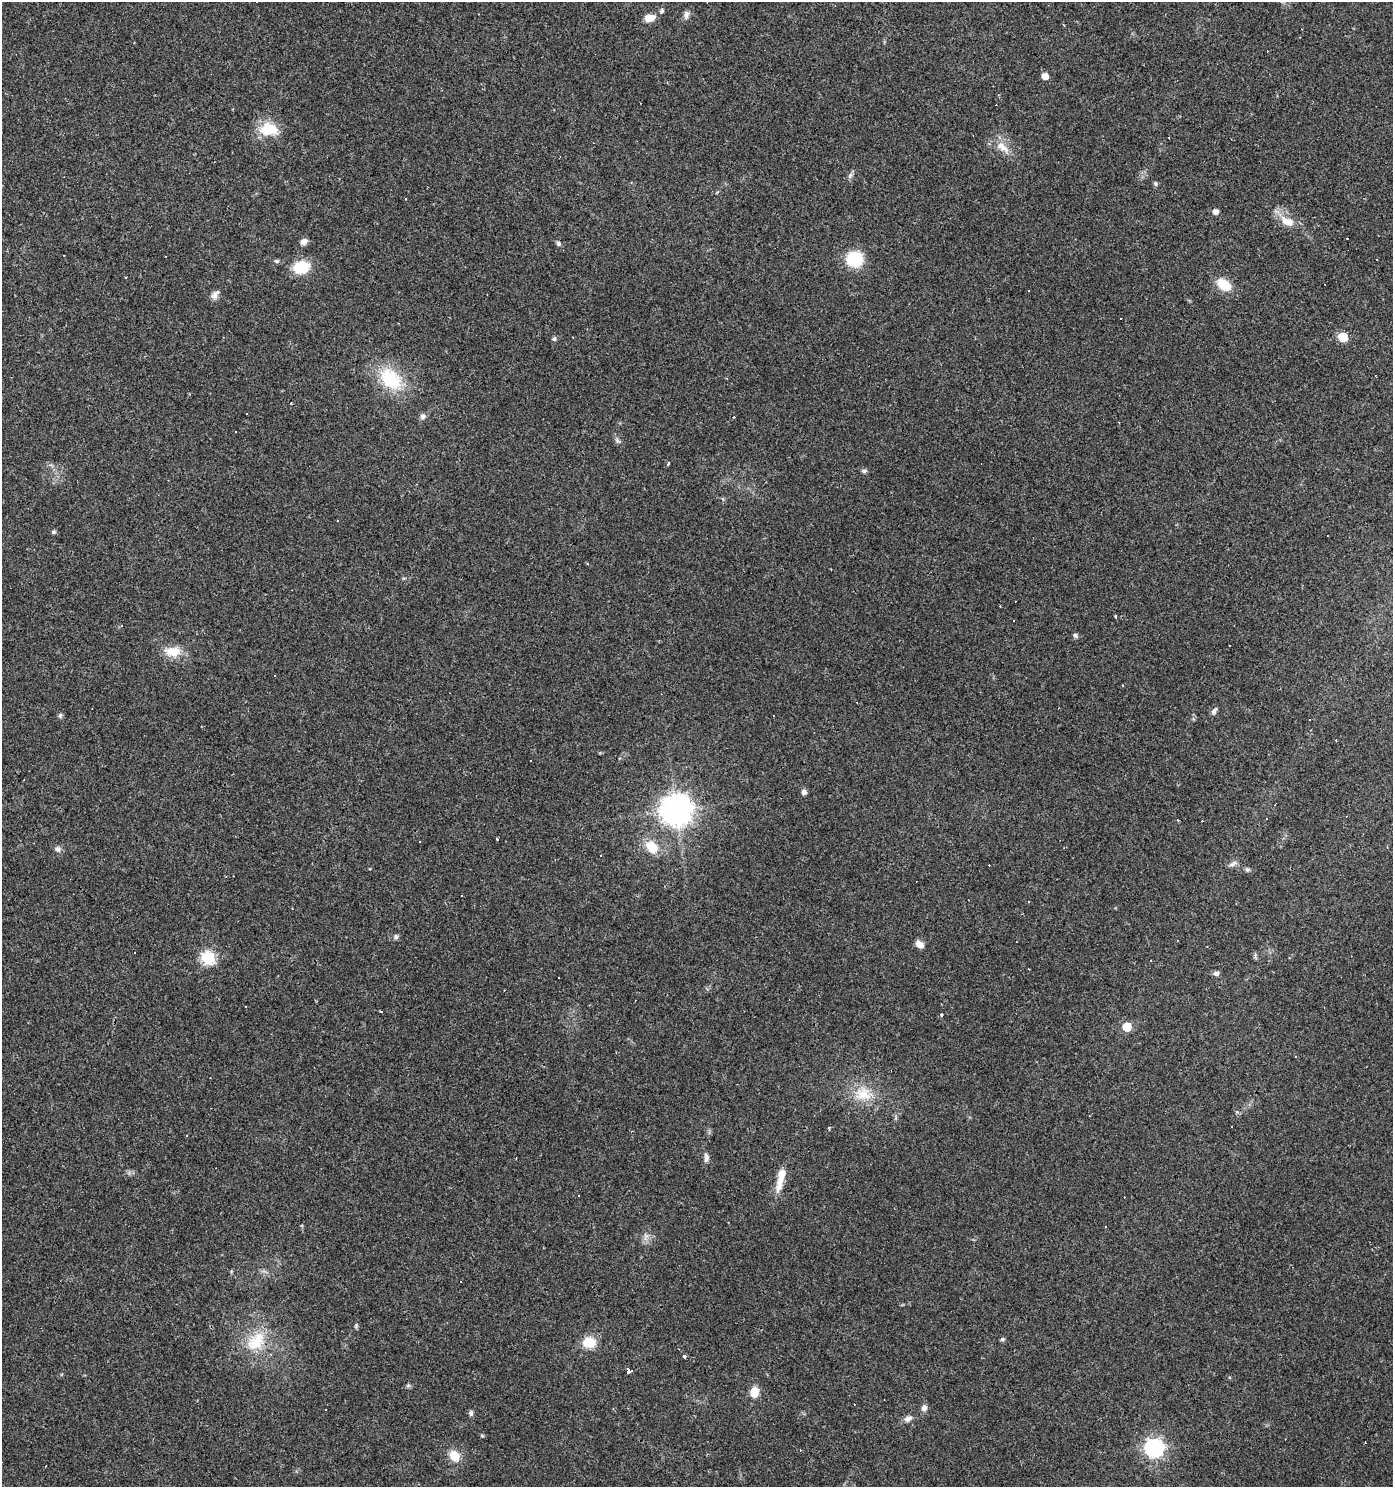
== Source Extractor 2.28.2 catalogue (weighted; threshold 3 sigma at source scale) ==
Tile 11 of 4 x 4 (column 3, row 3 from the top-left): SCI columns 3029-4419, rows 1485-2969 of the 5988 x 5939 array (HDU 1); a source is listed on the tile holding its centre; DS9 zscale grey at full resolution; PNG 1395 x 1489 px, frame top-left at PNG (2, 2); no overlay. Shown black and unused: <1% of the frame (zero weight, under 3 of 4 exposures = <1% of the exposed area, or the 3 px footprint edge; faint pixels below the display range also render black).
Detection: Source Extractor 2.28.2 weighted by HDU 2 'WHT'; one run over the whole footprint, this tile lists its part. Background 0.029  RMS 0.0038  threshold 0.0173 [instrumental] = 3 sigma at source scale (4.5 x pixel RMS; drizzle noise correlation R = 1.50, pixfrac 1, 0.0396/0.0396 arcsec/px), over >= 5 px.
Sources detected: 146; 59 cosmic-ray / hot-pixel residue — not listed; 1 inside a brighter listed object's ellipse — not listed separately; the other 86 listed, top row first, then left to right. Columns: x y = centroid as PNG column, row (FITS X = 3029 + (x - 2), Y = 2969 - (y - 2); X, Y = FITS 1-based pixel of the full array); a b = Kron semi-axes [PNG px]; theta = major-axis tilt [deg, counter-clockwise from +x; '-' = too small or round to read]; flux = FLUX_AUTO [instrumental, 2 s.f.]
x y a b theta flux
662 11 7 5 55 0.72
686 14 11 7 73 1.7
649 18 10 6 9 5.2
1045 76 6 5 - 3.4
269 129 23 15 -3 11
1003 147 22 9 -38 4.8
850 175 8 6 69 1.1
1155 184 6 6 - 0.68
405 198 3 2 - 0.4
1215 212 5 5 - 2.3
1285 221 17 9 -55 4.3
304 242 7 6 - 2.2
559 244 6 6 - 0.82
165 256 3 3 - 0.58
854 259 16 15 - 16
276 261 7 5 -19 0.68
301 267 18 14 10 11
1224 284 18 11 -36 7.7
1028 290 3 2 - 0.37
215 295 14 7 58 2
1343 337 6 5 - 14
554 339 6 6 - 0.71
391 379 36 25 -50 19
291 403 3 3 - 2.2
246 414 3 3 - 0.73
422 417 8 7 - 1.2
236 432 3 2 - 0.28
617 440 8 6 -43 0.99
668 463 3 3 - 0.76
864 471 7 5 4 0.97
337 520 3 3 - 1.6
54 532 6 5 - 0.61
1328 535 3 2 - 0.31
588 564 4 3 - 0.39
1115 616 3 3 - 0.9
1075 635 7 5 -45 0.87
173 652 22 13 -2 6.9
1122 685 3 3 - 0.4
1214 711 9 5 52 1.1
60 715 7 6 - 0.77
774 716 2 2 - 0.39
1309 719 3 3 - 1.3
1336 741 3 2 - 0.4
804 792 7 6 - 1.2
676 810 10 9 - 570
497 839 3 3 - 0.57
652 847 16 12 -45 7.9
58 849 9 7 -6 1.4
601 856 3 3 - 0.77
1233 864 12 5 30 1.3
1247 869 6 6 - 0.78
462 895 3 2 - 0.45
1028 902 3 2 - 0.4
396 937 7 6 - 0.88
919 944 11 7 -37 2.5
1255 954 6 4 88 0.9
209 958 6 6 - 50
1289 958 3 3 - 0.26
1151 960 3 2 - 0.39
1216 973 7 6 - 1.2
558 978 3 2 - 0.47
381 1011 3 3 - 1.2
941 1015 4 3 - 0.36
1127 1027 6 5 - 12
1296 1056 3 3 - 1.1
863 1094 25 19 -3 11
1231 1126 3 3 - 0.9
706 1158 12 6 -88 1.5
780 1181 29 9 75 6.1
579 1195 3 3 - 0.59
646 1237 12 6 83 1.8
356 1326 8 4 69 0.6
1002 1339 5 5 - 0.82
256 1341 31 22 44 16
589 1342 13 12 - 7.9
684 1356 3 3 - 1.5
629 1370 4 4 - 10
408 1385 7 4 1 0.66
754 1392 10 8 83 6.2
924 1408 8 7 - 1.7
326 1409 3 3 - 0.8
471 1413 7 5 -86 1
908 1419 11 7 23 1.9
482 1436 6 4 -2 0.43
1154 1448 7 7 - 140
454 1456 13 11 -46 5.9